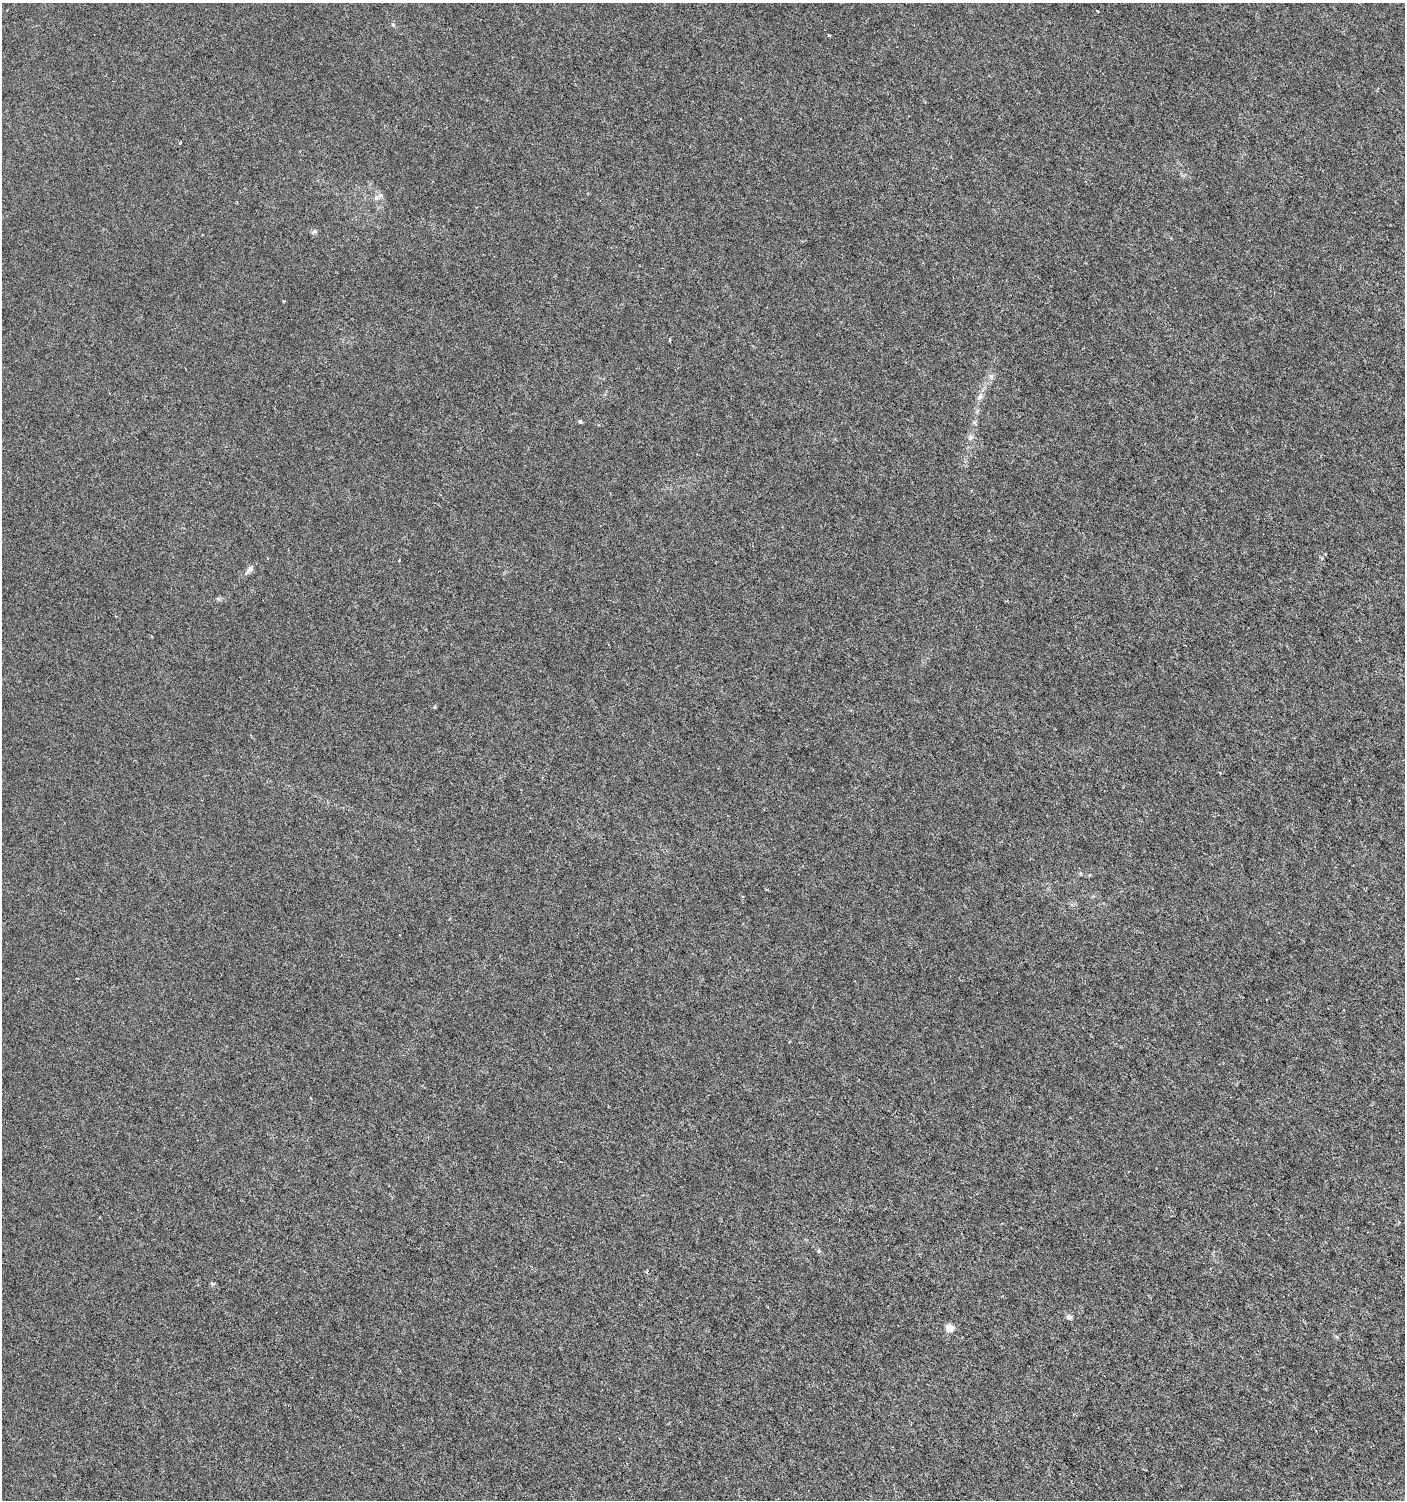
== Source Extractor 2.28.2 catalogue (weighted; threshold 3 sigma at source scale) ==
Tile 6 of 4 x 4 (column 2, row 2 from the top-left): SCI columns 1578-2980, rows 3004-4501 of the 6026 x 6000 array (HDU 1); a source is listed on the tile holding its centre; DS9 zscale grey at full resolution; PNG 1407 x 1502 px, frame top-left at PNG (2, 3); no overlay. Nothing masked; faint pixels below the display range render black.
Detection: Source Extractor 2.28.2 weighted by HDU 2 'WHT'; one run over the whole footprint, this tile lists its part. Background -1.05e-05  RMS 0.0012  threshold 0.00501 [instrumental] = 3 sigma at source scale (4.09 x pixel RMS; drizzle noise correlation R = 1.36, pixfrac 0.8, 0.0396/0.0396 arcsec/px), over >= 5 px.
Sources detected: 17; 1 cosmic-ray / hot-pixel residue — not listed; the other 16 listed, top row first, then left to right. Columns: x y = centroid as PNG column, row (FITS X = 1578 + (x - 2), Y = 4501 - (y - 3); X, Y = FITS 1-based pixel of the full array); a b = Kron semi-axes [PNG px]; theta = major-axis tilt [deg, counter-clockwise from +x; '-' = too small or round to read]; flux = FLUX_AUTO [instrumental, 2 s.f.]
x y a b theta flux
393 25 5 3 - 0.12
829 36 4 3 - 0.11
180 143 4 3 - 0.12
376 198 7 4 19 0.25
314 231 8 4 9 0.19
670 339 4 3 - 0.16
980 397 9 6 63 0.4
580 421 5 4 - 0.15
970 438 7 4 45 0.24
1322 558 4 4 - 0.14
399 560 3 3 - 0.15
250 569 11 7 39 0.41
435 707 5 3 - 0.1
819 1251 5 5 - 0.15
1069 1317 8 6 -6 0.29
950 1328 5 5 - 2.5
Unlisted compact peaks at least as high as the median listed source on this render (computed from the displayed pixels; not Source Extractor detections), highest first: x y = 991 376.